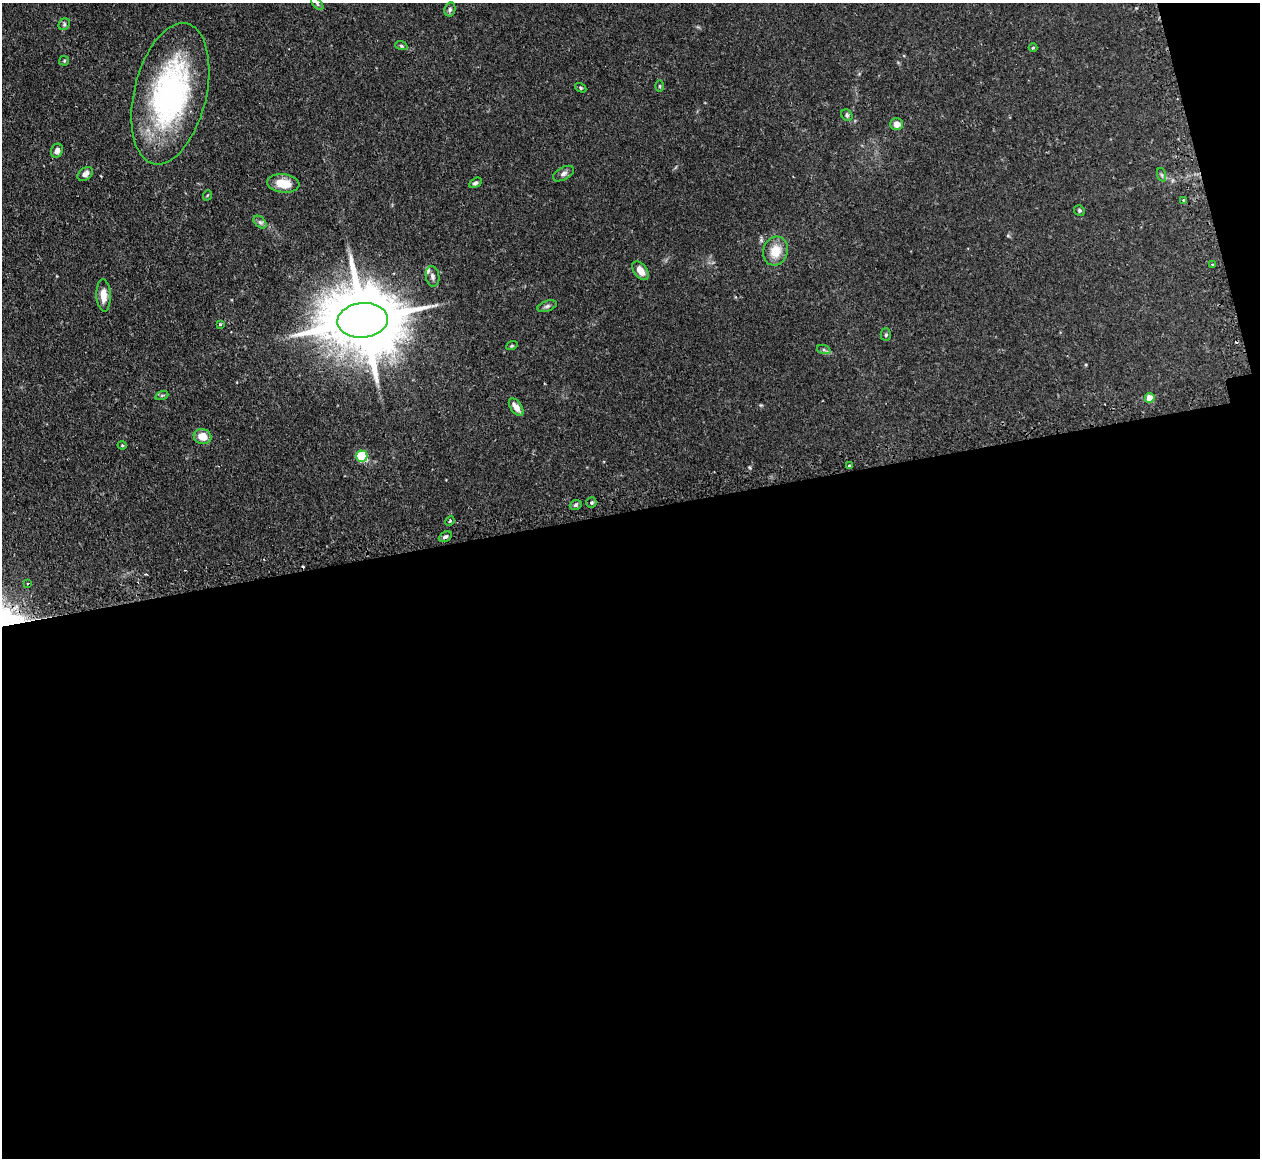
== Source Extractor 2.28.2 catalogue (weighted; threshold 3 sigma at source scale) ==
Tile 16 of 4 x 4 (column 4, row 4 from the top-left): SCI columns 3808-5065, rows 164-1319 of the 5098 x 5072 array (HDU 1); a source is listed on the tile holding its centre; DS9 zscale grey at full resolution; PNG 1262 x 1160 px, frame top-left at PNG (2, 3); each listed source drawn as its Kron ellipse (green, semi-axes under 4 px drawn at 4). Shown black and unused: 57% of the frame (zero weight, under 2 of 3 exposures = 4% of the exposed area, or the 3 px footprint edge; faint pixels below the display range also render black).
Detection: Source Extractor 2.28.2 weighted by HDU 2 'WHT'; one run over the whole footprint, this tile lists its part. Background 0.105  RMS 0.0067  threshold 0.0304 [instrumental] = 3 sigma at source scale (4.5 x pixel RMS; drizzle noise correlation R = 1.50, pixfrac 1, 0.05/0.05 arcsec/px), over >= 5 px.
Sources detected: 47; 2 cosmic-ray / hot-pixel residue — neither listed nor drawn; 1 inside a brighter listed object's ellipse — not listed separately; the other 44 listed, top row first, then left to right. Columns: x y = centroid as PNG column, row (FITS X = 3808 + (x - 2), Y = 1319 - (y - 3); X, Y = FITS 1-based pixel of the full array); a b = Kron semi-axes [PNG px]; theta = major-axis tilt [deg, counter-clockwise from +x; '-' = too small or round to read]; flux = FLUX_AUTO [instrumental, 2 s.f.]
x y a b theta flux
317 4 8 3 -46 0.84
450 9 7 5 76 1.4
64 24 6 5 - 1.1
401 46 6 4 -20 0.88
1033 48 4 4 - 0.64
64 61 5 5 - 0.84
660 86 5 3 - 0.75
581 88 6 4 -32 0.84
170 94 72 36 76 140
847 115 6 5 - 1.1
897 124 6 6 - 4.9
57 151 7 5 67 3.1
85 174 8 6 37 3.2
564 174 11 6 28 2.3
1162 175 7 4 -71 1
283 183 16 9 -7 12
475 183 7 4 29 1.4
208 195 5 3 - 0.58
1184 200 3 3 - 1.1
1079 210 5 5 - 0.98
260 222 8 4 -44 1.6
775 251 14 12 74 12
1212 265 3 2 - 0.87
640 271 11 6 -54 6.3
432 276 10 6 -81 2.3
103 295 16 7 -87 6.2
547 306 10 5 19 1.7
363 320 25 17 6 7200
220 324 4 3 - 0.69
886 335 6 5 - 1.1
512 346 6 4 19 0.73
824 350 7 4 -19 1.2
162 395 6 4 19 0.96
1150 398 5 4 - 9.7
516 407 10 5 -55 4.6
202 437 9 7 -19 8.5
122 445 4 4 - 0.7
362 456 5 5 - 45
850 465 3 3 - 1.1
591 503 5 5 - 1.2
576 505 6 4 23 1.2
450 521 5 4 - 0.84
445 537 7 4 27 1.5
28 583 3 2 - 0.55
Overlapping masked pixels (flux is a lower limit): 1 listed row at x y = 363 320